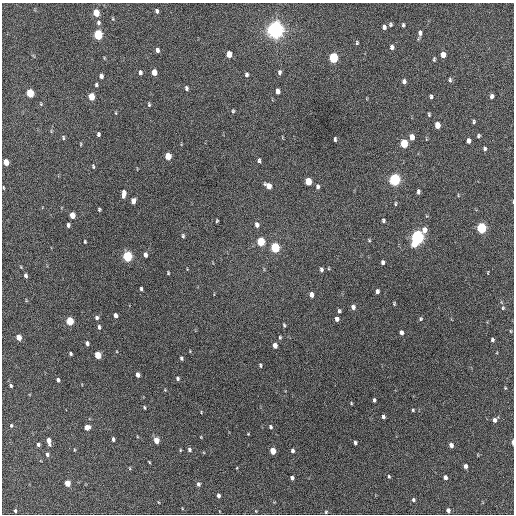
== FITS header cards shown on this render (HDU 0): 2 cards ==
NAXIS1  =                  512 / Axis length
NAXIS2  =                  512 / Axis length

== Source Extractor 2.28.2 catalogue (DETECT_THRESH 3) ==
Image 512 x 512 px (HDU 0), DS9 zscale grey, 1 PNG px = 1 image px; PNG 516 x 516 px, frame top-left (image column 1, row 512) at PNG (2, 3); no overlay
Background 592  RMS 17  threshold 50.1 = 3 sigma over >= 5 px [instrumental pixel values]
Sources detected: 153; all 153 listed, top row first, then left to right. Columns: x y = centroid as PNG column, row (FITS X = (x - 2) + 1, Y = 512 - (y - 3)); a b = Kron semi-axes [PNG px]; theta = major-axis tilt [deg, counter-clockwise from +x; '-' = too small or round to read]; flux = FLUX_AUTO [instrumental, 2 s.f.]
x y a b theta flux
157 11 5 4 - 2300
96 13 5 4 - 22000
98 23 7 5 -82 2900
390 24 4 4 - 1700
403 25 5 3 - 1800
384 27 5 4 - 3600
275 30 6 6 - 870000
420 33 8 4 79 4400
98 35 6 5 - 77000
357 43 5 4 - 1400
392 47 5 4 - 3900
157 50 5 3 - 3600
229 54 5 4 - 12000
443 55 5 4 - 10000
333 58 6 5 - 74000
434 59 5 3 - 1400
140 72 5 4 - 2500
154 72 5 4 - 12000
279 72 6 5 - 2600
246 74 5 4 - 2200
101 76 5 4 - 3600
450 80 6 4 -80 1900
404 81 5 4 - 3100
96 85 4 3 - 1600
186 88 5 4 - 2300
277 91 5 4 - 5800
30 93 5 4 - 40000
431 96 4 3 - 1900
492 96 5 4 - 3400
91 97 5 4 - 24000
41 104 5 4 - 1100
149 104 5 3 - 1400
233 111 5 3 - 1400
116 113 5 3 - 1000
429 114 5 4 - 1400
474 121 4 3 - 1500
437 125 5 4 - 14000
98 134 4 3 - 2000
478 136 4 4 - 1800
63 137 6 4 -77 1500
412 137 6 4 -89 8600
335 139 5 3 - 1900
469 141 5 4 - 4300
404 143 6 4 -89 44000
81 144 5 3 - 960
485 149 6 4 85 2300
168 156 5 4 - 21000
259 160 6 4 -85 2100
6 162 5 4 - 16000
93 166 4 3 - 1300
395 179 6 5 - 200000
308 181 5 4 - 25000
268 186 7 5 -47 9600
318 187 6 4 -90 2900
3 188 5 2 - 940
418 192 5 3 - 2600
124 194 7 4 83 7500
458 195 5 3 - 980
133 201 5 4 - 6400
513 202 4 2 - 820
395 204 5 3 - 1300
99 209 4 3 - 1400
72 215 5 4 - 14000
217 221 3 2 - 1100
383 221 4 4 - 1800
68 225 4 3 - 3000
257 225 6 4 -74 4500
481 228 6 5 - 100000
424 230 7 6 - 8000
183 236 5 3 - 1600
417 237 7 5 72 330000
369 240 5 4 - 1200
85 242 4 3 - 1200
261 242 6 5 - 44000
275 248 6 5 - 87000
145 255 5 4 - 3600
127 256 6 5 - 99000
383 262 5 4 - 2700
21 267 5 3 - 890
321 269 5 4 - 2300
488 272 5 3 - 800
168 273 3 3 - 1100
26 275 5 4 - 2600
141 289 4 3 - 1800
377 291 5 4 - 3000
311 295 5 4 - 6600
394 304 4 3 - 1200
353 307 6 5 - 4000
503 308 5 4 - 1400
339 311 5 4 - 1800
116 315 5 4 - 4000
97 318 5 4 - 2500
337 319 5 4 - 3800
421 319 6 5 - 1600
70 321 5 4 - 38000
284 325 5 3 - 1500
99 327 6 4 -82 2100
510 331 5 3 - 1100
401 333 5 4 - 3900
19 337 5 4 - 11000
280 337 4 3 - 1300
492 340 4 3 - 2000
87 343 5 4 - 2900
275 345 5 4 - 7100
190 351 3 3 - 800
71 354 4 3 - 1700
98 355 5 4 - 26000
181 358 4 3 - 1700
260 365 6 3 -81 1400
138 375 5 4 - 5300
177 378 5 4 - 2100
58 380 4 3 - 2500
11 386 4 4 - 1700
505 388 4 3 - 860
165 390 4 4 - 940
374 400 4 3 - 2200
351 403 4 3 - 960
144 407 4 3 - 1400
413 410 3 3 - 1200
383 417 4 3 - 2400
494 420 5 4 - 4000
11 425 4 3 - 1300
87 427 5 4 - 10000
270 427 5 4 - 1900
248 434 3 2 - 770
201 437 5 3 - 840
113 439 4 3 - 2500
156 440 5 4 - 13000
49 441 7 4 -77 6700
355 442 4 3 - 2200
513 442 5 2 - 3500
38 444 4 3 - 2800
451 445 4 4 - 5200
74 450 4 3 - 890
180 450 5 3 - 1000
189 450 5 4 - 2100
273 451 5 4 - 18000
292 451 5 4 - 2500
47 454 5 4 - 2600
149 462 4 2 - 930
465 466 4 3 - 3900
130 468 5 3 - 980
389 476 4 3 - 1300
445 477 4 4 - 4600
292 478 4 3 - 2600
67 483 5 4 - 16000
198 484 6 5 - 2700
218 496 4 3 - 3100
413 500 4 3 - 1900
448 510 4 4 - 4100
15 511 4 3 - 1800
256 511 5 3 - 890
326 512 4 4 - 1200
At the frame edge (FLAGS 8, measured only in part): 2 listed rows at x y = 513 202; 513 442